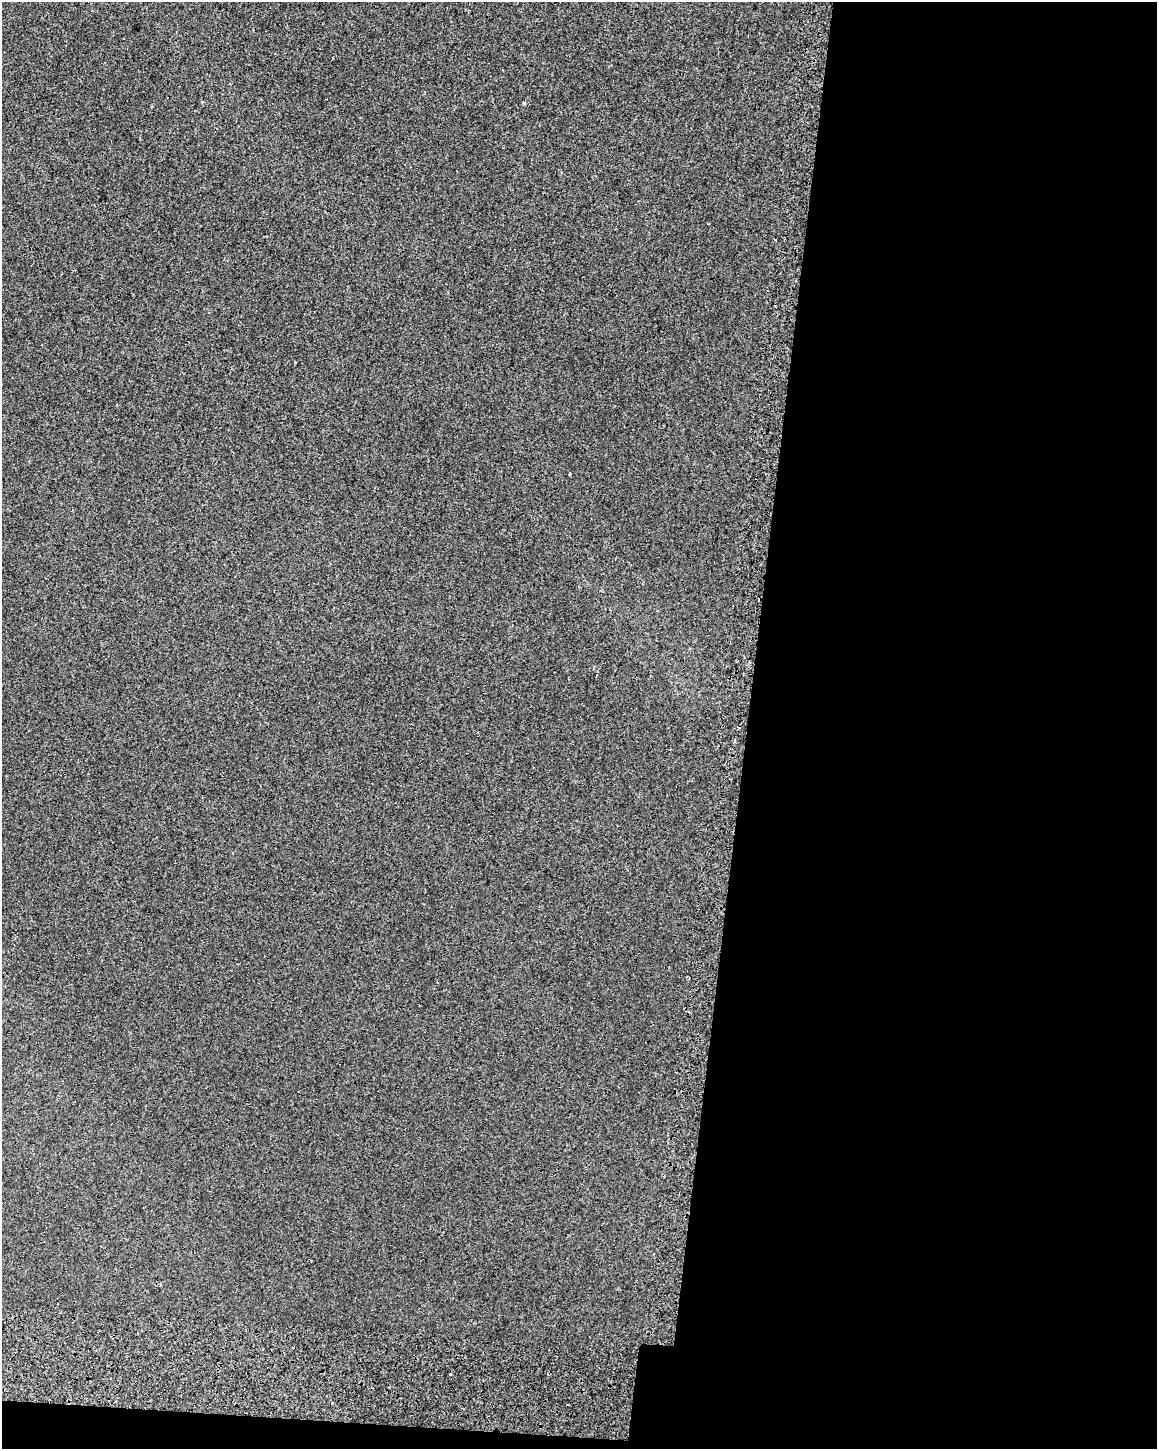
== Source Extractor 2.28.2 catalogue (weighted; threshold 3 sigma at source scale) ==
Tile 12 of 4 x 3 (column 4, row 3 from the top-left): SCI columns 3510-4664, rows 329-1775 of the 4714 x 5054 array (HDU 1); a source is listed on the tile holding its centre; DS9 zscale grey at full resolution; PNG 1159 x 1451 px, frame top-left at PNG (2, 2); no overlay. Shown black and unused: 37% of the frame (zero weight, under 2 of 3 exposures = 6% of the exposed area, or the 3 px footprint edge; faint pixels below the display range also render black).
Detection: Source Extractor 2.28.2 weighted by HDU 2 'WHT'; one run over the whole footprint, this tile lists its part. Background 7.14e-04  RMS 0.0061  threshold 0.0275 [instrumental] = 3 sigma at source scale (4.5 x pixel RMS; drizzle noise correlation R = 1.50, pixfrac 1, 0.0396/0.0396 arcsec/px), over >= 5 px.
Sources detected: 6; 2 cosmic-ray / hot-pixel residue — not listed; the other 4 listed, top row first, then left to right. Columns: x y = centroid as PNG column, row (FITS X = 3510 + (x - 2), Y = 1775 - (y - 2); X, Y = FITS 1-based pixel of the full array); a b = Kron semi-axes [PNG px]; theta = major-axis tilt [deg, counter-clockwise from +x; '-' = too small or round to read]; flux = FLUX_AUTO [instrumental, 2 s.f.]
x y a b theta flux
202 102 3 3 - 0.68
295 363 3 2 - 0.49
569 474 3 2 - 0.51
450 1374 3 2 - 0.8